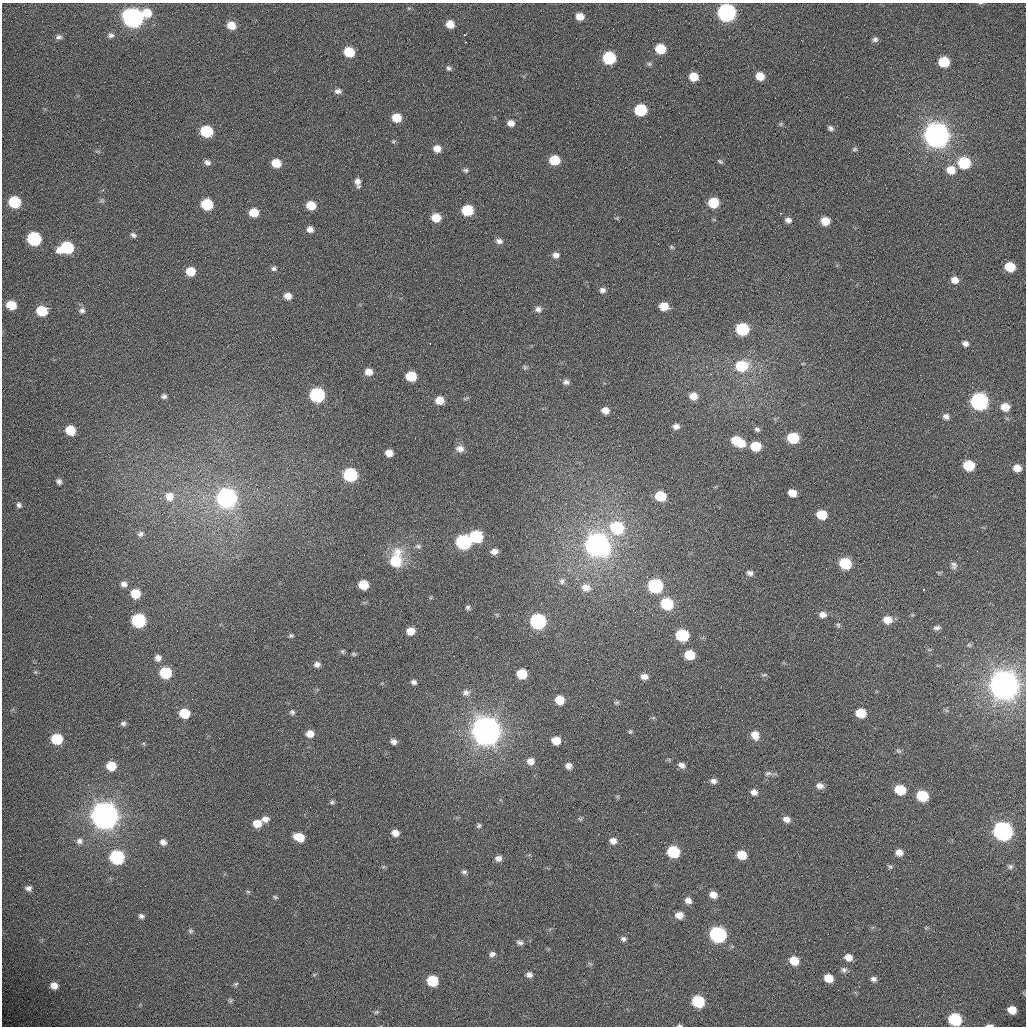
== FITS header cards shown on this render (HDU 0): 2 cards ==
NAXIS1  =                 1024 /fastest changing axis
NAXIS2  =                 1024 /next to fastest changing axis

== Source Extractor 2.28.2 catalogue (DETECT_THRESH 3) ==
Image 1024 x 1024 px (HDU 0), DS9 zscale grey, 1 PNG px = 1 image px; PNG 1028 x 1028 px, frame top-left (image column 1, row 1024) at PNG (2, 3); no overlay
Background 367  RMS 13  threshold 37.6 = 3 sigma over >= 5 px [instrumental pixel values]
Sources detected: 218; all 218 listed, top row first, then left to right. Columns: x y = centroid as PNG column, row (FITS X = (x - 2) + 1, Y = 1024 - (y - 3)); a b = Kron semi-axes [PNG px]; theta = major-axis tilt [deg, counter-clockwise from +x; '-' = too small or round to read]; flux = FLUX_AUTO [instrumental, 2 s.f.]
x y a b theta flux
147 13 9 8 - 1.7e+04
726 13 9 8 - 3.7e+05
580 17 7 6 - 8.2e+03
133 18 9 8 - 5.6e+05
450 24 8 7 - 1.1e+04
231 25 7 7 - 1.2e+04
111 35 8 7 - 2.8e+03
464 35 3 2 - 1.3e+03
59 37 8 6 3 2.6e+03
875 39 7 6 - 2.7e+03
465 42 3 2 - 9.1e+02
660 49 7 7 - 2.5e+04
349 52 8 7 - 2.8e+04
609 58 8 7 - 7.7e+04
944 62 8 7 - 3.0e+04
649 64 6 6 - 1.6e+03
449 68 7 6 - 2.0e+03
760 76 7 7 - 1.3e+04
693 77 7 7 - 1.6e+04
338 91 9 6 -3 3.4e+03
640 110 8 7 - 5.4e+04
397 118 8 7 - 1.6e+04
511 123 8 7 - 5.7e+03
781 124 6 5 - 1.3e+03
830 128 7 5 -24 2.3e+03
207 131 8 7 - 5.3e+04
936 135 9 9 - 1.7e+06
393 141 5 5 - 1.1e+03
437 149 8 7 - 8.3e+03
855 149 7 5 16 1.5e+03
555 160 8 7 - 2.8e+04
720 161 7 4 -36 1.5e+03
207 162 9 7 -25 3.4e+03
276 163 8 7 - 1.6e+04
964 163 8 7 - 6.1e+04
465 170 7 6 - 1.9e+03
951 170 9 9 - 1.3e+04
357 181 8 7 - 4.7e+03
102 200 8 5 17 1.7e+03
14 202 8 7 - 5.7e+04
713 203 7 7 - 3.2e+04
207 204 8 7 - 4.5e+04
311 205 8 7 - 1.7e+04
467 210 8 7 - 4.1e+04
254 213 7 7 - 1.7e+04
781 213 3 2 - 7.6e+03
436 218 8 7 - 1.5e+04
788 220 7 6 - 3.6e+03
825 221 7 7 - 1.4e+04
310 229 7 7 - 4.4e+03
133 235 8 5 -33 2.6e+03
34 239 8 8 - 1.1e+05
499 241 9 6 -12 3.5e+03
672 247 6 4 -21 1.2e+03
66 248 11 8 14 6.7e+04
556 255 7 7 - 4.3e+03
1010 267 8 7 - 2.6e+04
274 269 7 5 -4 2.2e+03
190 271 7 7 - 1.6e+04
955 280 9 7 -18 7.0e+03
602 290 7 6 - 3.3e+03
288 296 7 6 - 7.2e+03
11 305 7 6 - 2.1e+04
664 306 8 7 - 1.3e+04
538 309 8 7 - 3.5e+03
82 310 9 7 4 3.0e+03
42 311 8 7 - 3.3e+04
742 329 8 7 - 7.2e+04
430 343 3 2 - 9.8e+02
965 344 7 6 - 3.4e+03
803 364 5 3 - 7.4e+02
741 366 10 8 6 4.0e+04
525 367 7 5 -68 1.5e+03
369 372 8 7 - 7.6e+03
411 376 7 7 - 3.0e+04
566 382 7 6 - 3.2e+03
317 395 8 8 - 1.5e+05
164 396 7 6 - 2.4e+03
693 396 7 7 - 9.2e+03
439 400 7 6 - 1.4e+04
979 401 9 8 - 3.3e+05
1005 407 8 7 - 1.2e+04
605 410 7 6 - 7.0e+03
946 416 8 7 - 3.5e+03
676 426 6 5 - 3.9e+03
757 429 7 6 - 2.2e+03
70 430 7 7 - 2.5e+04
793 438 8 7 - 4.4e+04
738 441 13 7 -29 3.1e+04
756 446 8 7 - 2.7e+04
460 449 10 8 -5 5.2e+03
389 453 7 6 - 7.8e+03
969 465 8 7 - 3.5e+04
1017 468 7 6 - 8.1e+03
350 475 8 7 - 1.2e+05
59 481 6 5 - 2.5e+03
792 493 7 6 - 1.1e+04
169 496 10 10 - 1.1e+04
660 496 8 7 - 3.3e+04
226 498 9 8 - 5.0e+05
19 505 8 6 -63 2.5e+03
822 514 8 6 -11 2.6e+04
617 528 9 8 - 6.8e+04
140 534 9 7 25 3.1e+03
476 536 8 7 - 7.4e+04
463 542 8 8 - 1.6e+05
597 545 10 9 - 1.1e+06
418 546 8 6 -9 2.2e+03
494 551 6 5 - 4.5e+03
396 560 19 12 78 3.5e+04
845 563 8 7 - 5.2e+04
954 565 10 8 -81 3.3e+03
750 573 8 7 - 3.4e+03
562 581 9 7 77 3.0e+03
124 584 9 7 -8 4.0e+03
363 585 7 7 - 2.2e+04
655 586 8 8 - 1.4e+05
586 587 10 9 - 8.1e+03
923 589 3 3 - 3.1e+03
135 594 8 7 - 2.0e+04
667 604 8 7 - 5.6e+04
468 607 5 5 - 1.8e+03
823 614 8 7 - 4.9e+03
138 620 8 8 - 1.2e+05
887 620 9 8 - 1.0e+04
538 621 8 8 - 1.9e+05
838 625 8 5 -89 1.6e+03
937 628 8 5 11 2.6e+03
410 631 7 6 - 1.1e+04
291 635 6 5 - 1.5e+03
682 635 8 7 - 7.3e+04
969 645 7 5 -1 1.5e+03
342 651 7 5 52 1.4e+03
354 654 6 5 - 1.2e+03
689 655 8 7 - 2.5e+04
158 658 7 7 - 4.7e+03
317 664 8 7 - 3.5e+03
35 672 6 4 -45 1.0e+03
165 673 8 7 - 5.1e+04
522 674 7 7 - 2.5e+04
764 675 8 4 12 1.2e+03
644 677 8 6 -5 5.7e+03
414 682 6 5 - 2.8e+03
1004 685 10 9 - 2.6e+06
466 692 10 8 8 4.2e+03
559 700 7 6 - 1.7e+04
616 702 9 4 1 1.5e+03
292 712 7 6 - 2.0e+03
184 713 7 7 - 2.7e+04
861 713 8 7 - 2.3e+04
653 718 6 4 19 1.1e+03
123 723 6 6 - 2.3e+03
486 731 10 9 - 2.4e+06
630 732 6 5 - 1.3e+03
310 734 8 7 - 7.5e+03
755 735 11 9 -61 8.6e+03
57 739 8 7 - 4.3e+04
556 740 7 6 - 1.3e+04
393 742 7 6 - 3.6e+03
898 751 7 5 -26 1.6e+03
531 761 7 7 - 6.0e+03
682 765 8 6 -22 4.1e+03
111 766 7 7 - 2.0e+04
569 766 6 5 - 4.7e+03
768 773 11 6 8 3.0e+03
713 781 8 6 -6 3.4e+03
820 786 8 6 -9 5.3e+03
900 790 8 7 - 2.7e+04
754 792 8 7 - 4.8e+03
922 796 8 7 - 4.3e+04
332 802 6 6 - 1.7e+03
105 816 9 9 - 2.2e+06
265 819 8 6 8 4.7e+03
786 819 8 6 -24 5.2e+03
257 823 8 7 - 1.2e+04
479 826 6 5 - 1.6e+03
1003 831 9 8 - 4.9e+05
395 833 7 6 - 6.9e+03
299 837 8 6 -23 1.8e+04
79 841 8 8 - 3.5e+03
613 841 7 6 - 5.3e+03
163 842 7 7 - 3.7e+03
673 852 8 7 - 6.0e+04
899 852 7 6 - 6.1e+03
741 855 7 6 - 1.7e+04
117 857 8 8 - 1.2e+05
498 858 7 6 - 4.4e+03
890 867 6 5 - 1.4e+03
1010 867 7 7 - 2.0e+03
464 872 7 6 - 2.1e+03
28 888 7 6 - 2.9e+03
248 892 6 4 -3 1.1e+03
713 895 7 6 - 7.4e+03
275 897 6 5 - 1.3e+03
688 901 7 6 - 4.9e+03
679 915 8 7 - 8.4e+03
141 916 7 6 - 2.3e+03
190 931 6 6 - 1.6e+03
718 934 9 8 - 2.3e+05
623 939 7 6 - 2.3e+03
520 942 9 5 -8 2.6e+03
492 954 8 6 20 2.9e+03
848 957 8 7 - 6.8e+03
794 961 8 7 - 1.6e+04
844 970 8 8 - 2.8e+03
529 975 7 6 - 3.6e+03
828 978 7 6 - 1.3e+04
873 979 7 6 - 3.0e+03
432 981 8 7 - 3.7e+04
236 984 7 5 22 1.5e+03
54 985 8 7 - 7.3e+03
231 1000 7 5 72 1.5e+03
698 1001 8 7 - 6.3e+04
1012 1010 7 6 - 1.2e+04
376 1012 7 5 21 1.5e+03
955 1019 9 7 -20 7.3e+04
679 1025 7 4 1 1.3e+03
990 1025 8 3 1 2.6e+03
At the frame edge (FLAGS 8, measured only in part): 3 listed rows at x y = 955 1019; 679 1025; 990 1025